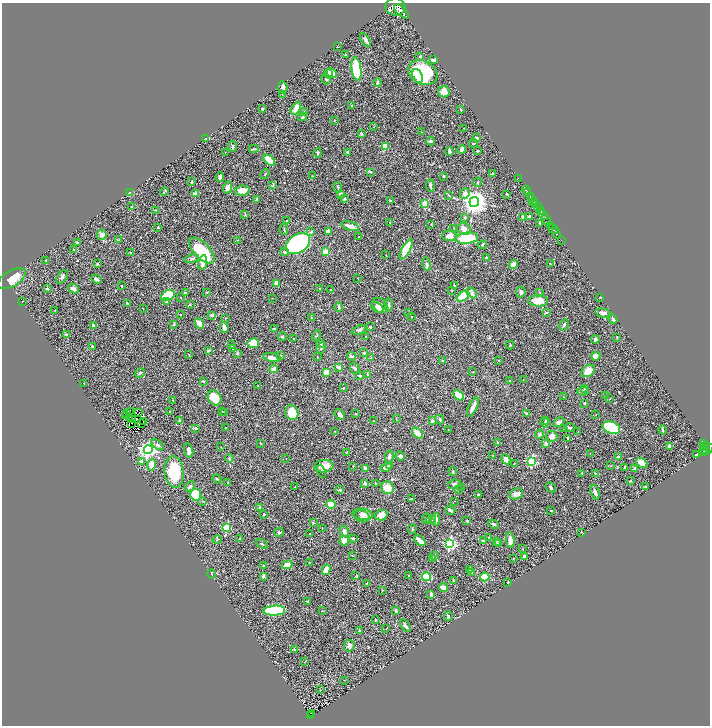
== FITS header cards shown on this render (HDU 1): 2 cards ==
NAXIS1  =                 1416
NAXIS2  =                 1447

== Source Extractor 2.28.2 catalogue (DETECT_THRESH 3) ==
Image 1416 x 1447 px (HDU 1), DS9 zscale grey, zoomed out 1/2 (1 PNG px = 2 x 2 image px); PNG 712 x 728 px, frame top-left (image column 1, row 1446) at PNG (2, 3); each listed source drawn as its Kron ellipse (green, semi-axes under 4 px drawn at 4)
Background 0.511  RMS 0.022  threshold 0.065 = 3 sigma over >= 5 px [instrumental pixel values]
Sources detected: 423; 26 cannot appear on this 1/2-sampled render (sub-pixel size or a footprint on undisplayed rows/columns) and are neither listed nor drawn; the other 397 listed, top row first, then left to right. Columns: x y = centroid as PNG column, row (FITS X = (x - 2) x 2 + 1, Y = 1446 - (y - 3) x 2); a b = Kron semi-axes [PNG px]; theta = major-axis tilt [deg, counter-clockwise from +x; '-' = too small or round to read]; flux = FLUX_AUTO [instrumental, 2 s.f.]
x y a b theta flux
395 7 10 8 -10 5400
402 11 9 3 -43 2000
366 40 8 3 -59 12
338 47 2 2 - 1.3
345 54 3 2 - 2
420 56 3 3 - 5.1
433 60 4 3 - 6.4
356 69 12 4 -82 230
328 73 3 2 - 6.5
332 73 6 3 -44 62
423 73 15 11 -27 310
417 76 7 5 -67 31
326 79 5 2 - 2.9
377 83 4 3 - 5.9
283 87 6 4 -85 12
444 92 6 5 - 32
282 94 2 2 - 1.7
352 106 3 3 - 3.2
296 108 7 4 60 43
262 109 3 2 - 5.6
461 110 3 2 - 2.1
303 111 4 3 - 5.5
302 117 4 4 - 8.3
334 120 3 2 - 1.7
374 127 3 2 - 1.5
464 128 2 1 - 1.1
422 132 2 2 - 1.6
361 133 3 2 - 7.4
206 138 4 3 - 9.7
476 138 3 2 - 7.1
430 141 4 3 - 5.1
474 143 4 2 - 2.9
233 146 5 3 - 6.4
385 146 4 3 - 98
254 149 5 2 - 3.5
462 149 4 2 - 18
449 151 4 3 - 7.4
477 151 2 2 - 3.9
347 152 2 2 - 11
225 153 3 1 - 1.4
318 153 5 3 - 4.8
269 160 7 3 -44 95
371 172 3 2 - 2.6
265 174 5 2 - 3.2
492 174 4 2 - 4
312 176 3 2 - 2.2
444 176 2 2 - 4.1
220 177 5 3 - 11
518 179 2 1 - 18
191 182 3 3 - 2.9
477 182 4 2 - 2.8
273 185 4 3 - 3.8
430 185 6 3 -81 12
228 187 6 4 67 21
338 187 5 3 - 4.6
526 190 4 2 - 350
164 191 4 2 - 4.2
242 191 8 5 8 34
527 192 2 2 - 620
129 193 3 2 - 27
465 193 5 4 - 18
195 194 2 2 - 58
341 194 3 3 - 14
507 194 3 2 - 1.7
449 195 4 3 - 3.8
530 196 4 2 - 540
532 198 2 1 - 95
344 199 3 3 - 5.3
257 200 3 2 - 15
390 201 3 2 - 6.5
474 202 5 5 - 4000
534 202 4 2 - 250
425 203 3 3 - 53
535 205 2 2 - 200
132 207 2 2 - 4.8
538 207 4 2 - 200
155 210 3 2 - 2.5
541 211 3 2 - 240
245 214 4 3 - 3.1
543 215 5 2 - 320
522 217 3 3 - 6.2
529 217 3 3 - 12
465 218 3 3 - 3.6
546 219 5 2 - 1100
287 220 2 2 - 3
390 222 4 2 - 2.6
540 223 4 2 - 4.4
431 224 2 1 - 2.1
550 225 2 2 - 300
350 226 9 3 -15 30
158 227 3 2 - 3.5
454 228 2 2 - 1.5
284 229 5 2 - 4.1
464 229 6 6 - 24
553 229 5 2 - 610
311 232 3 3 - 6.2
328 232 2 2 - 52
556 233 5 2 - 150
102 235 5 4 - 14
359 236 2 1 - 2
449 236 7 5 6 25
467 238 11 5 6 190
119 240 4 3 - 3
238 240 4 2 - 2.2
561 241 4 1 - 21
77 242 3 2 - 3.8
298 244 13 9 36 680
482 245 4 3 - 5.8
406 249 11 4 61 160
74 250 4 2 - 2.4
202 250 16 8 -46 230
131 252 2 1 - 1.6
285 252 4 3 - 11
326 252 4 3 - 53
386 255 3 2 - 1.3
487 258 3 3 - 11
191 259 7 3 13 8.2
46 260 3 2 - 2.1
203 263 7 3 80 42
97 264 3 2 - 3.5
427 264 6 4 -75 8.6
513 264 5 3 - 31
550 264 3 2 - 1.8
62 277 7 4 55 10
357 278 2 2 - 1.6
12 279 15 8 30 81
96 279 5 3 - 15
276 283 4 3 - 33
121 286 2 2 - 3.7
455 286 3 2 - 3.5
47 289 3 3 - 5.9
73 289 6 4 -28 10
319 289 2 1 - 1.6
331 290 3 2 - 3.5
452 290 2 2 - 2.1
207 292 3 2 - 2.4
521 292 5 4 - 10
540 292 4 2 - 3.3
185 293 4 2 - 3.9
472 293 6 3 -46 17
168 295 7 4 26 130
463 296 7 3 33 120
181 297 2 2 - 1.7
600 297 3 2 - 2.9
272 298 2 2 - 1.2
22 301 2 1 - 1.6
538 301 10 5 1 62
167 302 4 4 - 5.5
127 304 3 2 - 4.2
389 304 6 3 -86 8.3
190 305 3 3 - 4.1
380 305 8 6 -44 18
339 307 4 2 - 7.2
377 308 7 4 -37 12
143 309 2 1 - 1.2
55 310 2 1 - 1.2
546 312 4 2 - 3.7
409 313 2 2 - 1.7
603 313 8 4 -13 15
180 315 2 2 - 1.5
212 315 3 2 - 9
411 316 2 2 - 1.7
225 318 3 2 - 2.5
311 318 4 3 - 3
613 319 5 3 - 8.1
199 323 6 4 -61 30
174 324 3 3 - 5.2
93 325 4 3 - 4.9
564 325 6 3 60 7.4
224 327 5 3 - 20
370 327 3 2 - 7.7
274 329 4 2 - 3.3
359 330 7 3 21 7.4
66 334 4 3 - 4.5
316 335 6 3 57 4.3
366 336 2 2 - 3.6
282 337 4 3 - 5.3
617 337 3 2 - 1.7
294 339 2 2 - 2
595 339 4 4 - 6.7
253 343 5 5 - 79
321 343 3 3 - 3.7
232 345 3 2 - 5.3
510 345 4 3 - 4.3
92 346 3 2 - 5.2
233 348 4 2 - 3.2
321 348 6 3 64 5.1
208 350 3 3 - 5.3
237 353 4 3 - 5
364 353 3 2 - 8.5
189 355 3 2 - 2.2
280 355 3 2 - 3.7
351 356 4 3 - 6.9
596 356 4 3 - 40
317 357 3 2 - 1.4
272 358 9 4 -10 28
371 358 3 2 - 2.3
499 360 2 2 - 1.7
442 361 3 3 - 2.8
339 367 3 3 - 13
274 369 4 3 - 14
355 369 6 3 -55 6.3
588 371 7 5 39 54
326 372 3 3 - 49
473 372 2 2 - 1.5
140 373 5 3 - 4.8
367 375 4 4 - 4.8
360 376 3 2 - 8.6
523 380 2 1 - 1.4
203 381 3 2 - 4.1
510 381 3 3 - 2.9
84 383 3 2 - 2.1
258 386 3 2 - 3
343 388 3 2 - 3.4
585 389 3 2 - 2.3
583 391 6 4 4 6.3
458 395 6 4 -46 81
605 396 3 2 - 2.3
563 397 2 2 - 1.4
215 398 8 6 -56 94
609 399 3 2 - 1.7
173 401 3 2 - 2.2
584 403 2 2 - 5.7
473 407 10 3 64 32
130 411 2 1 - 2
170 411 3 2 - 1.9
222 411 3 2 - 1.4
139 412 2 1 - 2.2
225 412 3 2 - 2.2
127 413 2 1 - 2.4
292 413 8 6 -66 99
526 413 3 2 - 5.2
355 414 2 2 - 1.9
596 414 2 1 - 1.1
125 415 2 1 - 1.6
340 415 6 3 -48 12
129 418 2 1 - 0.96
396 418 2 2 - 1.4
440 419 5 3 - 4.6
132 420 3 1 - 1.6
179 420 2 2 - 4.6
144 421 3 1 - 0.4
374 421 3 2 - 1.7
432 421 3 3 - 12
546 421 3 2 - 2.8
559 422 6 4 31 15
132 423 2 1 - 1.9
545 423 4 3 - 5.4
141 424 3 1 - 1.2
196 428 4 3 - 5.6
226 428 3 2 - 1.3
570 428 6 3 1 4.8
611 428 9 6 -19 260
564 429 4 2 - 3.3
448 430 2 1 - 1.4
663 430 4 2 - 6.1
335 431 3 2 - 1.8
578 431 2 1 - 1.1
417 433 6 4 -44 31
539 434 4 4 - 5.1
552 436 6 5 - 21
568 438 4 2 - 3.8
497 442 4 2 - 2
261 443 3 2 - 2.4
703 443 3 2 - 140
546 444 4 3 - 12
158 445 7 3 -35 8.3
670 446 3 3 - 11
705 446 3 1 - 110
221 447 2 2 - 1.8
148 450 4 4 - 1400
704 450 4 2 - 350
707 450 8 3 36 390
189 451 7 3 -74 20
346 452 2 2 - 2.8
703 452 3 2 - 160
590 453 2 2 - 2
696 454 2 2 - 4.7
400 456 5 4 - 11
493 456 3 2 - 1.8
389 457 6 3 78 11
619 457 3 2 - 29
229 458 4 3 - 4.5
286 458 2 1 - 1.2
506 459 5 3 - 27
141 462 4 3 - 3.9
532 462 4 3 - 390
514 463 2 2 - 1.4
642 463 6 4 -36 31
151 465 6 4 80 39
389 465 3 3 - 3.6
324 466 9 6 6 45
353 466 3 2 - 2
611 466 3 2 - 2.2
386 467 5 4 - 16
625 468 3 2 - 7.4
365 469 4 3 - 13
635 469 4 3 - 7.1
321 471 6 3 -64 4.1
453 471 4 3 - 4.9
174 472 16 9 -85 130
582 473 3 2 - 2.3
595 473 2 1 - 1.8
217 479 4 2 - 3
631 481 3 2 - 2.8
228 483 3 2 - 3.9
365 483 4 4 - 7.5
375 483 3 2 - 2.5
454 484 6 4 9 11
190 486 5 3 - 5.3
295 487 2 1 - 1.3
462 487 2 2 - 1.2
551 487 5 2 - 4.9
645 487 2 2 - 2.7
387 488 6 6 - 59
339 490 3 2 - 5.5
458 490 3 2 - 2
595 492 7 3 -71 13
516 494 7 5 23 19
196 495 6 5 - 160
478 495 2 2 - 2.5
411 499 3 2 - 4.5
203 501 2 2 - 1.7
454 501 2 2 - 1.3
331 504 4 3 - 34
260 508 4 3 - 7.4
450 510 5 3 - 10
551 511 2 1 - 2.9
264 514 3 3 - 3.7
363 514 10 5 -5 20
381 515 6 5 - 49
362 516 8 5 -20 15
426 518 5 3 - 4.3
436 519 6 4 87 11
431 520 5 3 - 7.5
467 521 2 2 - 11
313 522 3 2 - 2.6
493 524 5 2 - 6.2
227 528 3 3 - 170
322 528 3 2 - 1.8
412 529 4 2 - 2.7
344 531 6 4 -60 17
279 532 5 4 - 5.5
582 532 2 1 - 2.1
310 534 2 2 - 4.4
488 537 2 2 - 2
240 538 2 2 - 3.9
353 538 2 2 - 12
217 540 5 2 - 2.7
420 540 7 3 -40 23
510 540 8 4 -84 30
344 541 5 4 - 28
483 541 3 2 - 11
497 541 3 2 - 2.2
498 543 4 3 - 4.6
262 544 6 2 -26 4.2
450 544 4 4 - 550
523 549 2 2 - 2.3
352 556 2 2 - 1.3
434 556 4 4 - 5.1
524 556 4 3 - 8
513 558 2 2 - 1.4
432 559 3 3 - 3.1
309 562 2 1 - 1.4
287 565 5 3 - 32
263 566 3 2 - 3.2
469 569 4 3 - 4.6
326 570 5 4 - 44
472 572 4 2 - 3.6
211 574 5 3 - 4.4
263 576 3 3 - 8.8
356 576 2 2 - 5.9
409 576 3 2 - 4.3
426 577 4 4 - 100
485 577 5 3 - 120
454 581 4 2 - 3.6
508 582 2 2 - 3.2
366 583 2 2 - 2.6
443 587 4 3 - 31
382 590 3 2 - 2.1
431 594 4 3 - 12
308 602 3 3 - 6.8
396 610 4 3 - 9.3
274 611 11 5 3 200
322 611 2 2 - 1.3
448 616 4 3 - 4.9
375 620 4 2 - 4.2
405 626 7 3 -56 11
386 628 2 1 - 1.1
359 631 3 3 - 6.3
349 646 6 5 - 13
294 649 4 3 - 3.4
305 662 3 2 - 1.7
344 680 2 1 - 2
320 690 2 2 - 1.6
311 714 2 1 - 1.9
311 715 3 2 - 98
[26 sub-pixel or undisplayed-footprint detections neither listed nor drawn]